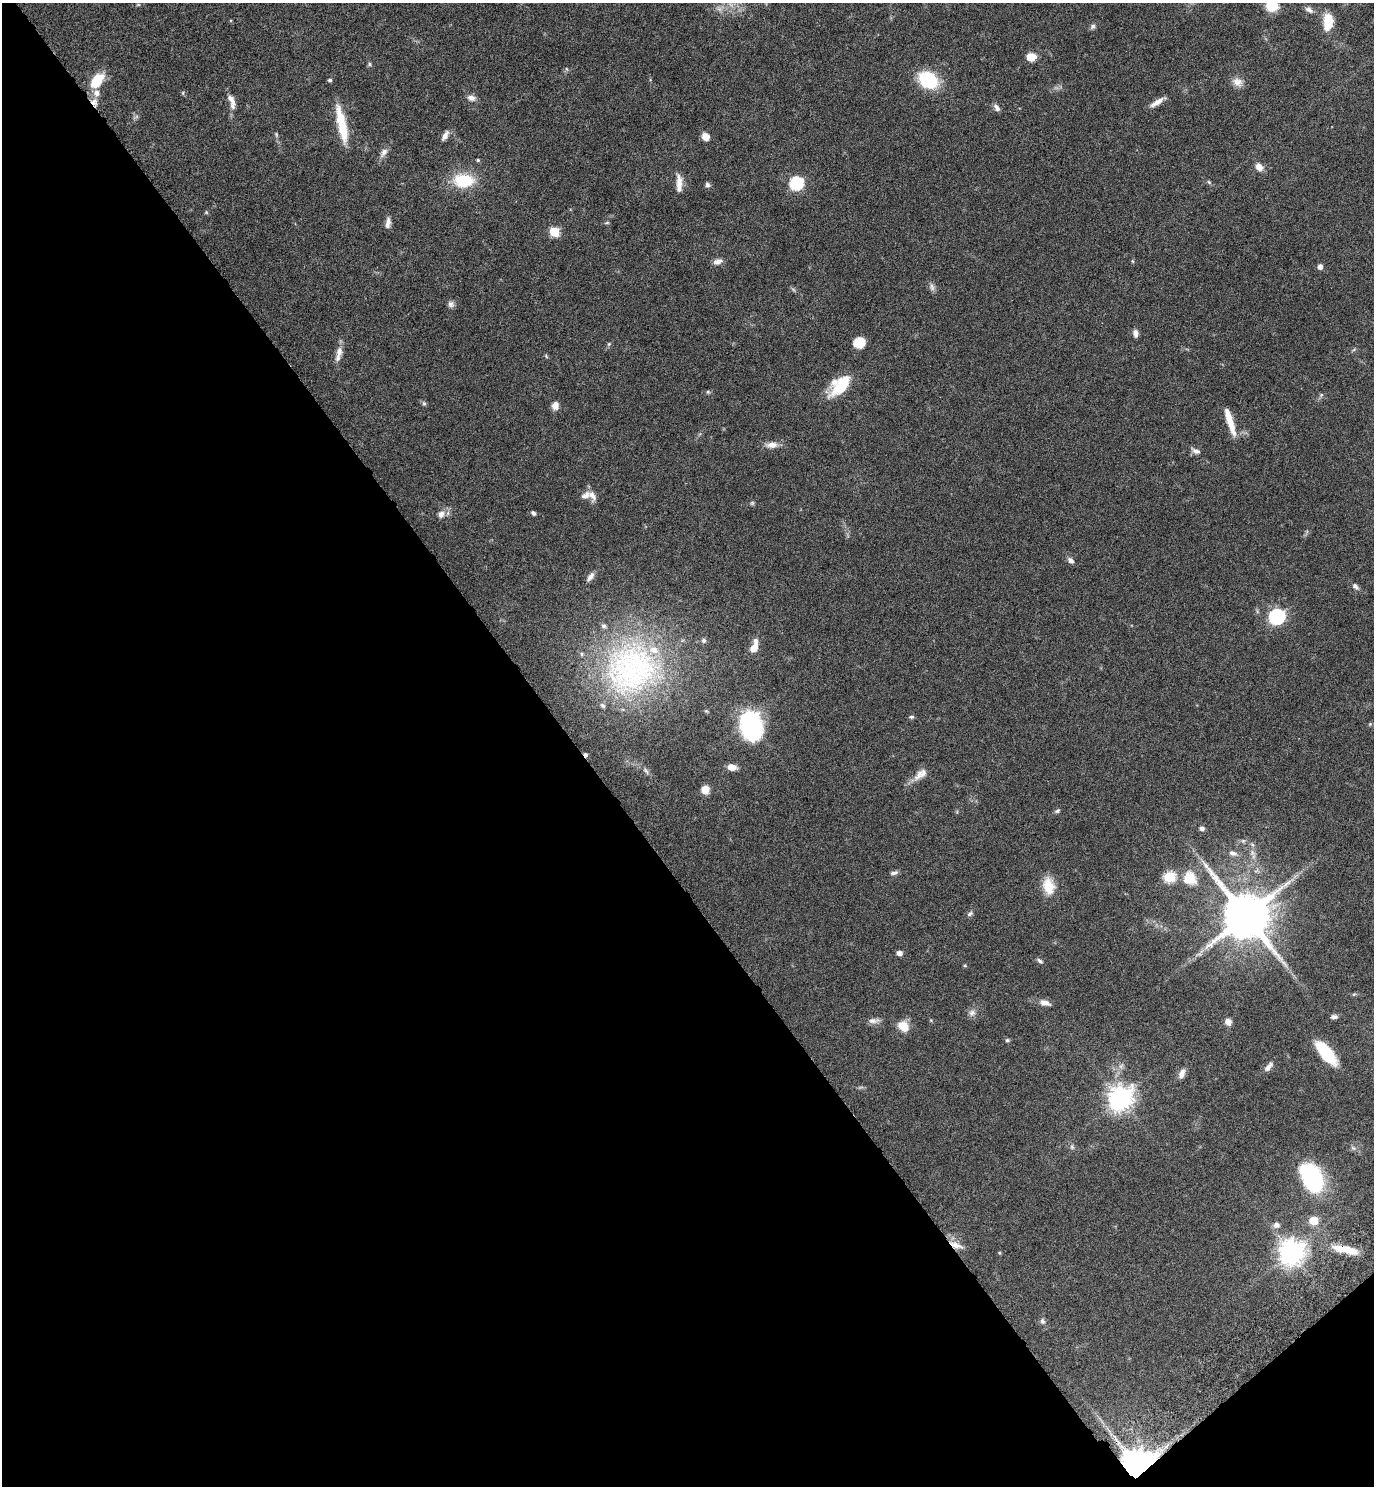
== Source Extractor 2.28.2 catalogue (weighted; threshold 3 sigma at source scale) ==
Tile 14 of 4 x 4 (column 2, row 4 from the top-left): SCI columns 1566-2937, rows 51-1534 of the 6015 x 6033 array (HDU 1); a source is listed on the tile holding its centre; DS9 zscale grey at full resolution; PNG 1376 x 1488 px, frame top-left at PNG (2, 3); no overlay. Shown black and unused: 43% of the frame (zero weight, under 6 of 11 exposures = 3% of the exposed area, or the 3 px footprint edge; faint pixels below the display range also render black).
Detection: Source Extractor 2.28.2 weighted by HDU 2 'WHT'; one run over the whole footprint, this tile lists its part. Background 0.0415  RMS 0.0035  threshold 0.0142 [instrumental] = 3 sigma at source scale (4.09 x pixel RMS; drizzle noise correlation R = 1.36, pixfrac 0.8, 0.05/0.05 arcsec/px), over >= 5 px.
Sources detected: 110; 1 too faint to see at this stretch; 1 inside a brighter object's white glare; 2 cosmic-ray / hot-pixel residue — not listed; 7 inside a brighter listed object's ellipse — not listed separately; the other 99 listed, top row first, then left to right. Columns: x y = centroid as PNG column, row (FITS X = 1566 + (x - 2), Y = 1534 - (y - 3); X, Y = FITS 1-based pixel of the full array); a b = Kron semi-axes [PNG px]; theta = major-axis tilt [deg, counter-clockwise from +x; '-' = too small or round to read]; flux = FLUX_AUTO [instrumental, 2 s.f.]
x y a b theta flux
138 5 6 3 18 0.33
1272 6 9 8 - 11
1309 10 10 7 -36 1.3
1328 21 15 8 86 8.6
1093 26 8 6 61 0.8
1031 57 10 8 6 3.8
369 64 5 5 - 0.48
97 80 19 11 52 7.7
330 80 5 4 - 0.51
928 80 16 12 -32 20
1237 82 14 11 -29 2.4
471 98 10 7 -15 1.6
232 101 21 7 -72 2.5
94 102 11 8 -66 2
1157 102 20 6 33 2.2
997 107 11 5 -55 1.1
342 124 47 10 -78 9.1
445 135 13 6 62 1.5
706 136 8 7 - 2.7
384 152 13 7 56 1.7
478 160 5 4 - 0.4
1259 167 10 8 -52 2.1
464 181 24 16 1 12
1209 182 6 5 - 0.46
679 183 23 7 -88 3
796 183 6 6 - 40
707 185 6 5 - 0.79
206 212 6 3 -72 0.32
388 222 11 7 82 1.6
607 223 7 3 8 0.37
554 232 6 5 - 14
718 261 12 7 15 1.5
1320 266 5 5 - 1.7
932 287 12 5 -74 1.1
451 304 8 8 - 1.1
1136 333 9 6 -83 1.3
859 343 10 8 21 6.8
609 344 6 5 - 0.47
339 351 16 8 85 2.3
841 385 30 13 47 10
708 392 5 5 - 0.42
424 403 6 5 - 0.5
555 406 10 8 -88 1.9
1230 421 30 6 -73 5.7
772 445 17 8 1 2.3
1196 451 13 7 -24 1.3
592 495 16 8 -66 2
752 503 6 5 - 0.44
533 513 6 4 -47 0.73
441 514 11 9 51 1.9
1071 560 8 6 -44 1.3
590 577 12 6 54 1.4
1355 586 10 6 -39 1
1277 617 7 7 - 74
704 640 7 6 - 0.79
754 648 11 7 61 3.2
629 673 78 62 -51 75
911 717 7 4 8 0.52
749 721 14 9 -74 160
1370 724 5 5 - 0.35
732 767 9 6 -10 2.7
646 771 11 4 -51 0.88
923 773 26 11 37 3.1
705 790 8 7 - 3.3
1057 811 7 5 43 0.56
1202 828 5 5 - 1.2
1233 853 12 7 -12 1.5
1252 853 11 7 -62 1.6
894 873 11 5 17 0.88
1170 877 6 6 - 21
1190 878 16 14 -52 6.9
1049 886 21 14 -78 5.9
970 914 9 5 38 0.69
1246 916 14 13 - 1800
899 953 5 4 - 1.6
1040 961 8 5 -41 0.69
965 965 4 4 - 0.36
1045 1003 13 7 -17 1.9
972 1013 10 8 45 1.4
1334 1017 8 5 0 0.84
873 1021 16 7 3 1.6
1228 1022 7 7 - 1.8
903 1026 12 10 -43 5.1
1007 1040 6 5 - 0.5
1326 1052 27 11 -50 13
1269 1067 15 6 48 1.5
1182 1074 13 7 68 1.7
1120 1098 9 8 - 270
1072 1147 8 5 -76 0.67
1353 1148 8 6 -22 0.78
1313 1178 24 18 -85 32
1314 1220 6 5 - 10
1276 1225 8 7 - 1.4
956 1245 18 7 -20 2.5
1346 1250 33 8 -13 7.2
1291 1252 9 8 - 320
999 1253 4 4 - 0.32
1042 1321 8 6 -78 0.79
1139 1468 8 8 - 1000
Overlapping masked pixels (flux is a lower limit): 4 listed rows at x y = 94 102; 956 1245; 1346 1250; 1139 1468
Isophote crosses this tile's border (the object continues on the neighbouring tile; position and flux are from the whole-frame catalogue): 1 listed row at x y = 1272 6